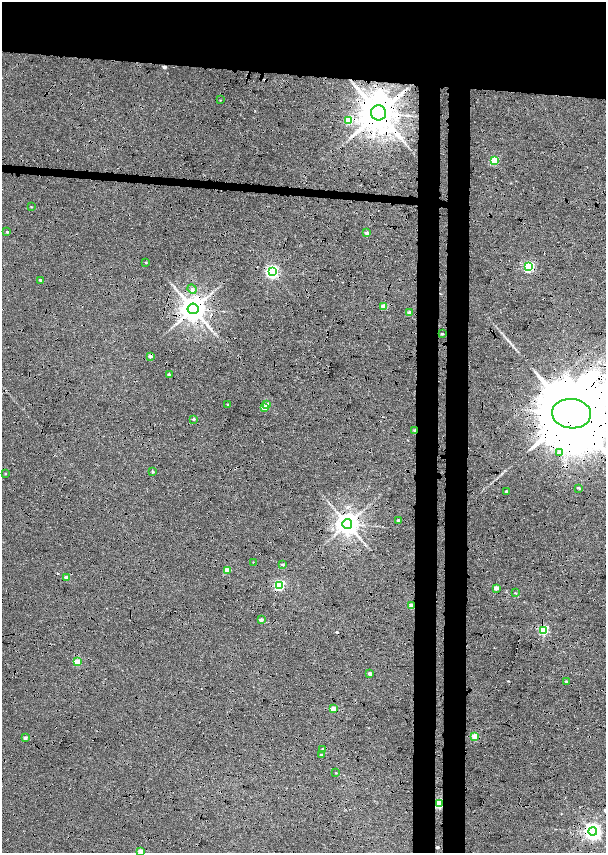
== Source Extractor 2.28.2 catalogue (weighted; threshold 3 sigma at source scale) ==
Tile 2 of 4 x 4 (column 2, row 1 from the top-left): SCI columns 1658-2864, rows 5123-6824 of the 5779 x 6834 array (HDU 1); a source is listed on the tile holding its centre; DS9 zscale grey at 2 x 2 block average (1 PNG px = mean of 2 x 2 image px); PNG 608 x 855 px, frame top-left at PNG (2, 2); each listed source drawn as its Kron ellipse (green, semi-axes under 4 px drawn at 4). Shown black and unused: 22% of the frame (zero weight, under 6 of 12 exposures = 9% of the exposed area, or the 3 px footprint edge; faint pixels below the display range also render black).
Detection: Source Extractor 2.28.2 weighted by HDU 2 'WHT'; one run over the whole footprint, this tile lists its part. Background 0.0309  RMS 0.0029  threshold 0.012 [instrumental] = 3 sigma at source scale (4.09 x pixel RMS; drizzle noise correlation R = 1.36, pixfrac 0.8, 0.0396/0.0396 arcsec/px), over >= 5 px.
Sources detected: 58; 5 cosmic-ray / hot-pixel residue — neither listed nor drawn; the other 53 listed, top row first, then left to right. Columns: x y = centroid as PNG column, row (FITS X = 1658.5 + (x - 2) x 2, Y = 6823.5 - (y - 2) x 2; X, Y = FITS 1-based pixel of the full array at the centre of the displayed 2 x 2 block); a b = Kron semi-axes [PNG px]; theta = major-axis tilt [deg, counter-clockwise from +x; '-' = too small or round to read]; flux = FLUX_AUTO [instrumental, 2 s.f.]
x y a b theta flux
220 100 2 2 - 0.31
379 113 7 7 - 2000
348 120 3 3 - 21
494 161 3 3 - 35
31 207 2 2 - 0.39
7 232 2 2 - 0.63
367 233 2 2 - 3.5
146 262 2 2 - 0.51
529 267 3 3 - 69
272 272 4 4 - 150
40 280 2 2 - 1.2
192 289 5 4 - 1.4
384 307 3 2 - 11
193 309 5 5 - 890
409 313 2 2 - 3.8
442 334 3 2 - 0.69
150 356 3 2 - 3.4
169 374 3 2 - 0.98
228 404 2 2 - 0.46
267 405 2 2 - 5.6
264 408 3 2 - 5.9
571 414 19 14 -7 13000
193 419 3 3 - 1
415 431 3 2 - 2.8
559 452 3 3 - 4.4
153 472 3 2 - 0.78
5 474 2 2 - 0.48
578 488 3 2 - 1.1
506 491 3 2 - 1.2
399 521 2 2 - 2.5
347 524 5 5 - 660
253 562 3 2 - 0.24
283 564 3 2 - 1
227 570 3 2 - 13
66 578 2 2 - 6
279 585 3 3 - 65
496 588 2 2 - 6.5
515 593 3 2 - 0.39
411 606 3 2 - 9.6
261 620 2 2 - 2.7
544 630 3 3 - 50
77 662 3 3 - 19
370 674 2 2 - 2.6
566 681 2 2 - 0.85
334 709 3 2 - 10
475 736 3 2 - 16
25 738 2 2 - 2.5
322 749 2 2 - 0.67
321 754 2 2 - 0.58
336 773 2 2 - 0.34
439 804 3 3 - 53
593 832 4 4 - 280
140 851 3 2 - 4
Overlapping masked pixels (flux is a lower limit): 12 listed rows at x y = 379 113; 529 267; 193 309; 150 356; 571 414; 415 431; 347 524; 411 606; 544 630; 334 709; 439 804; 593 832
Isophote crosses this tile's border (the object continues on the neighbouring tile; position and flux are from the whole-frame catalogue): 2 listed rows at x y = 571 414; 140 851
Diffuse or blended objects may show on this block-average render without a row.